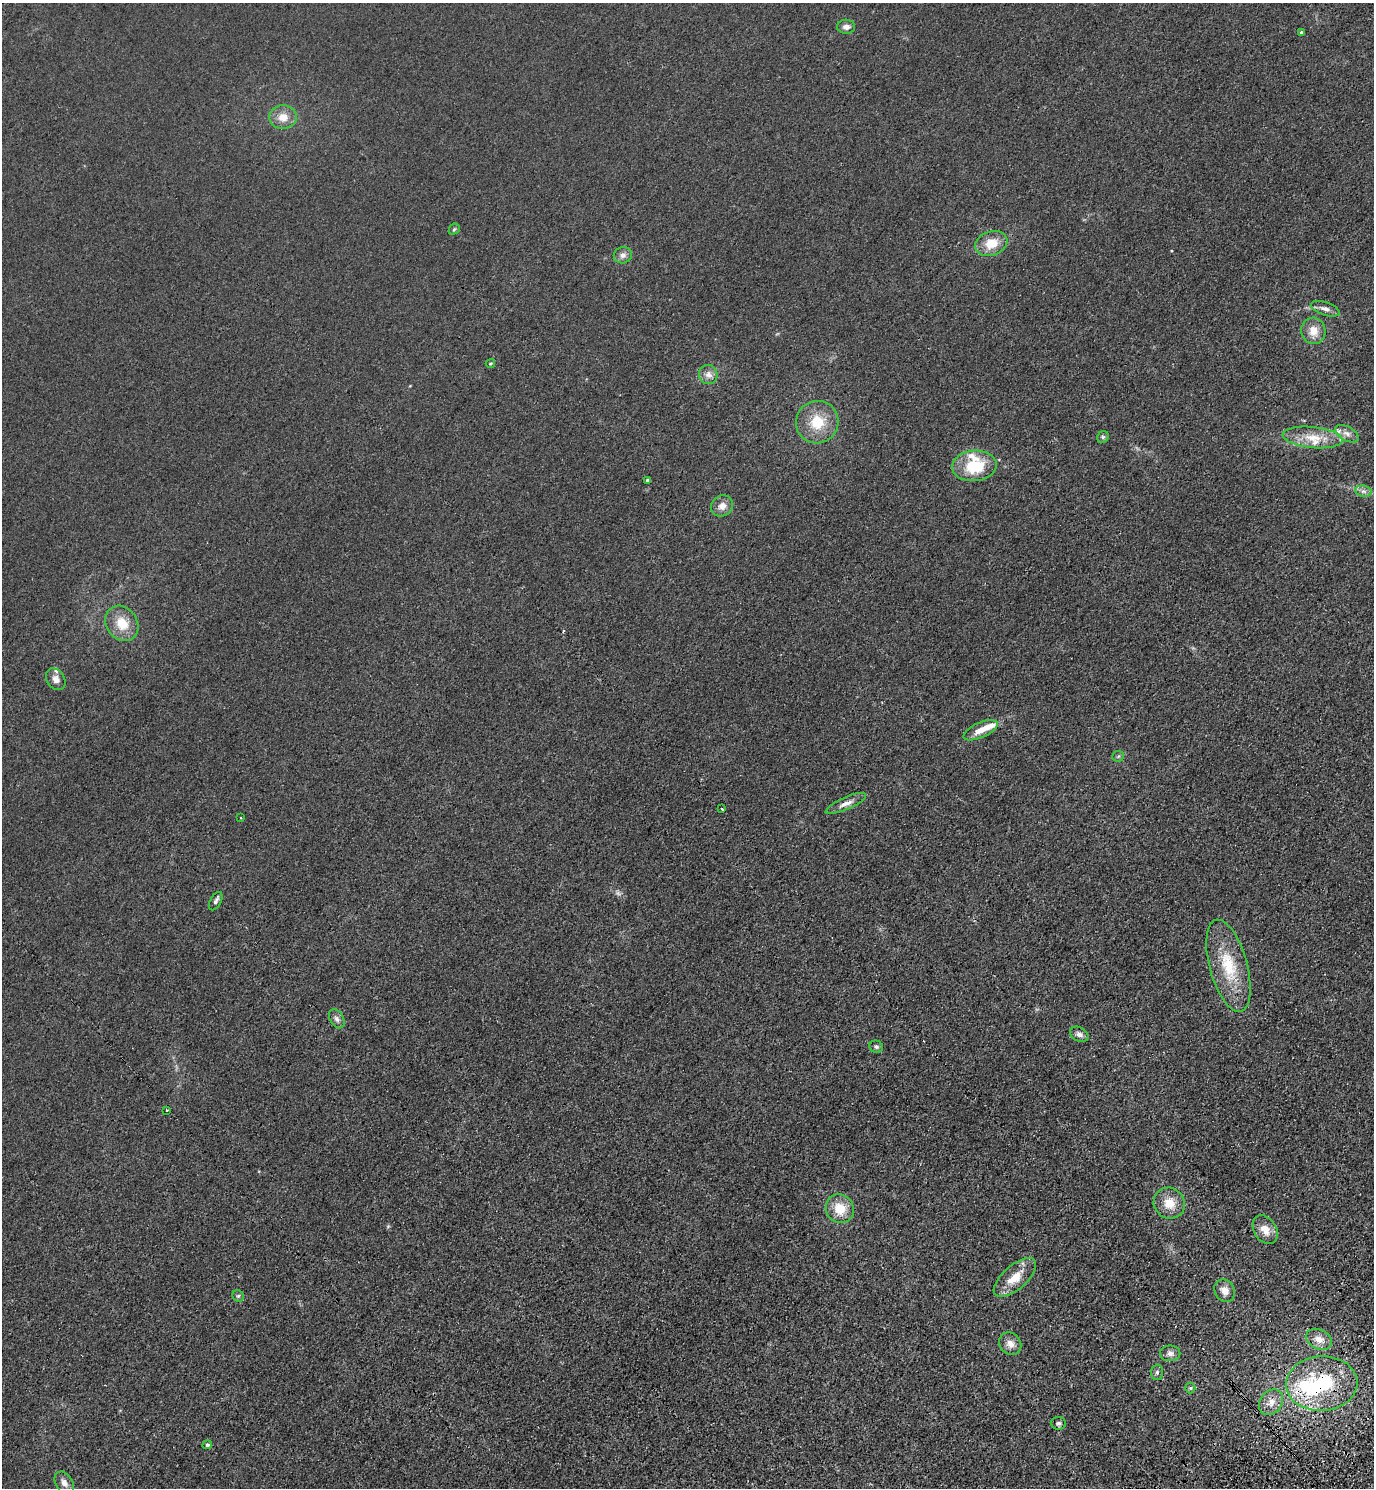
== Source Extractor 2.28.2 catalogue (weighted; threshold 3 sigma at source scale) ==
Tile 6 of 4 x 4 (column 2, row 2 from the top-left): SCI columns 1753-3124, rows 3058-4543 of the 6111 x 6115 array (HDU 1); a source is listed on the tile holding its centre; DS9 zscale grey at full resolution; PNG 1376 x 1490 px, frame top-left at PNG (2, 3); each listed source drawn as its Kron ellipse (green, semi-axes under 4 px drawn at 4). Shown black and unused: <1% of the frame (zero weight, under 3 of 4 exposures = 6% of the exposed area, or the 3 px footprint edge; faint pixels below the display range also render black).
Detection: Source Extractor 2.28.2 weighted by HDU 2 'WHT'; one run over the whole footprint, this tile lists its part. Background 0.0215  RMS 0.0053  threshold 0.0238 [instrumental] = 3 sigma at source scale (4.5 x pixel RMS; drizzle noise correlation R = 1.50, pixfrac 1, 0.05/0.05 arcsec/px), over >= 5 px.
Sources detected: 55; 1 too faint to see at this stretch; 1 inside a brighter object's white glare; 1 cosmic-ray / hot-pixel residue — neither listed nor drawn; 5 inside a brighter listed object's ellipse — not listed separately; the other 47 listed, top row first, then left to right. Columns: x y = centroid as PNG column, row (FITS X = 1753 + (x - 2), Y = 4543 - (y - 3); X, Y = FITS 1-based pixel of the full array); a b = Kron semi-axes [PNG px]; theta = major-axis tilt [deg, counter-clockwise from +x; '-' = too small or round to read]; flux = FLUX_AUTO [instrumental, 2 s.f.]
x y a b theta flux
846 27 9 7 2 3
1301 32 3 3 - 0.76
283 117 14 12 4 6.6
454 229 6 5 - 0.75
991 243 16 12 19 10
623 255 9 8 - 2.6
1325 309 15 6 -18 3
1313 331 13 12 - 7.1
490 363 5 3 - 0.52
708 374 9 9 - 3.2
817 422 21 21 - 16
1347 434 13 7 -29 3
1103 437 6 5 - 0.89
1313 437 30 10 -6 11
974 466 22 15 4 22
647 480 3 3 - 1.1
1363 491 8 5 -10 1.8
722 506 11 10 - 4.3
122 623 19 15 -55 11
56 679 12 9 -56 3
980 730 18 7 24 6.9
1118 756 6 5 - 0.95
846 803 22 6 24 3.9
722 809 3 2 - 1.7
241 818 3 2 - 0.34
216 901 10 5 61 1.6
1228 966 47 19 -75 25
337 1019 10 6 -59 2.1
1079 1034 10 7 -27 2.4
876 1047 7 6 - 1.2
167 1110 3 3 - 1.3
1169 1203 16 15 - 9.1
840 1209 15 13 -55 11
1265 1230 16 11 -59 6
1015 1277 26 12 41 10
1225 1291 12 10 -57 4.1
238 1296 6 5 - 1
1319 1339 13 9 -27 5.2
1010 1344 12 10 -49 4.2
1170 1353 10 8 -1 2.4
1157 1372 7 6 - 1.4
1322 1384 36 27 3 49
1190 1388 5 5 - 0.68
1271 1402 14 11 54 5.2
1058 1423 8 6 -4 1.5
207 1445 5 4 - 0.96
64 1483 12 8 -57 3.3
Overlapping masked pixels (flux is a lower limit): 1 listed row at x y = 1322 1384